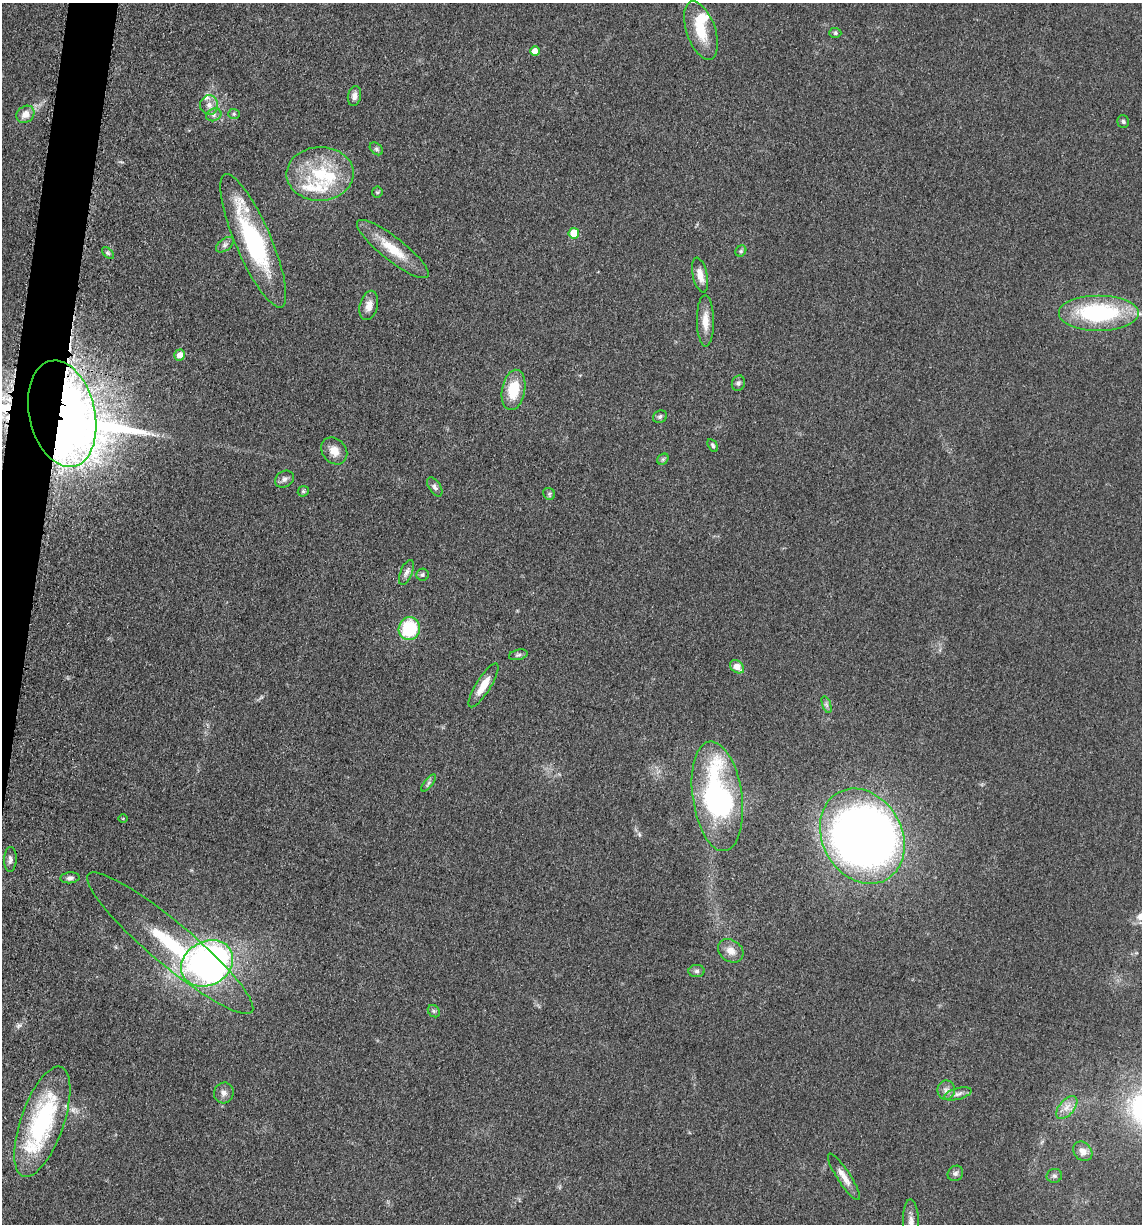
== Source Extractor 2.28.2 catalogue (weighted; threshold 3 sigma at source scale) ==
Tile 7 of 4 x 4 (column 3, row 2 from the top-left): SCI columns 2526-3665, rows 2467-3688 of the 4983 x 4926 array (HDU 1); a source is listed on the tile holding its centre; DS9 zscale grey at full resolution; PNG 1144 x 1226 px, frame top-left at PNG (2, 3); each listed source drawn as its Kron ellipse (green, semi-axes under 4 px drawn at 4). Shown black and unused: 2% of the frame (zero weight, under 3 of 5 exposures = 4% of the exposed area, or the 3 px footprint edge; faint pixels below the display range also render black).
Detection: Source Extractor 2.28.2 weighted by HDU 2 'WHT'; one run over the whole footprint, this tile lists its part. Background 0.0565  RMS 0.0058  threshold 0.026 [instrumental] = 3 sigma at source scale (4.5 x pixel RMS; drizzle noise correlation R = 1.50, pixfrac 1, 0.05/0.05 arcsec/px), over >= 5 px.
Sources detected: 70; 3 inside a brighter object's white glare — neither listed nor drawn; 5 inside a brighter listed object's ellipse — not listed separately; the other 62 listed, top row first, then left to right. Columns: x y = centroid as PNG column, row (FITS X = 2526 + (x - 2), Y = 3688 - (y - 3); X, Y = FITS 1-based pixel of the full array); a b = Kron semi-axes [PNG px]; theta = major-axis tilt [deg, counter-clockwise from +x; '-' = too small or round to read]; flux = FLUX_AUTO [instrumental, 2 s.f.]
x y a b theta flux
701 31 30 14 -70 17
835 33 6 5 - 0.98
535 51 5 5 - 4.8
354 96 10 6 79 2.7
209 105 10 9 - 4
25 114 9 8 - 5.3
234 114 6 5 - 1
214 115 8 6 22 1.9
1123 122 6 5 - 1.3
376 149 7 5 -41 1.2
320 174 33 27 2 36
377 192 5 5 - 0.83
574 233 5 5 - 14
253 241 72 18 -67 78
225 245 10 6 37 1.9
393 249 44 11 -38 18
741 251 6 5 - 1
108 253 7 4 -45 1.1
700 275 18 7 -77 5.3
369 305 15 9 75 5
1099 313 40 18 0 68
705 321 25 8 -89 8
180 355 5 5 - 5.3
738 383 8 6 69 1.5
514 390 20 11 80 18
62 414 54 33 -77 730
660 417 7 6 - 1.4
713 445 7 4 -59 1.2
334 451 14 12 -49 6.4
663 459 6 5 - 1.1
284 479 10 8 34 2.2
435 487 11 6 -57 1.7
303 491 6 5 - 0.9
549 494 6 5 - 1.1
406 572 13 6 67 2.5
422 575 6 6 - 1.4
409 628 11 10 - 30
518 655 9 5 13 1.4
737 667 8 5 -38 5.7
483 685 25 7 58 8.7
826 705 9 4 -71 1.3
428 783 10 4 52 1.3
717 796 55 24 -82 120
123 818 5 3 - 0.45
862 836 50 39 -61 520
10 859 12 6 88 2.3
70 878 10 5 5 1.7
170 943 107 21 -40 60
731 951 13 10 -35 5.2
207 963 27 22 29 210
697 971 8 6 -1 1.5
434 1011 6 5 - 1.2
946 1090 10 8 89 2.9
224 1093 10 9 - 2.9
958 1094 14 5 15 2.6
1067 1107 13 7 49 4.4
42 1122 58 21 71 79
1083 1151 11 8 -48 3.8
955 1173 8 7 - 1.8
1054 1176 8 7 - 1.5
844 1177 27 6 -57 5.7
911 1222 23 8 -88 5.4
Overlapping masked pixels (flux is a lower limit): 1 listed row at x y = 62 414
Isophote crosses this tile's border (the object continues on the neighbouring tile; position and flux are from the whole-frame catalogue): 1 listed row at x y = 911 1222